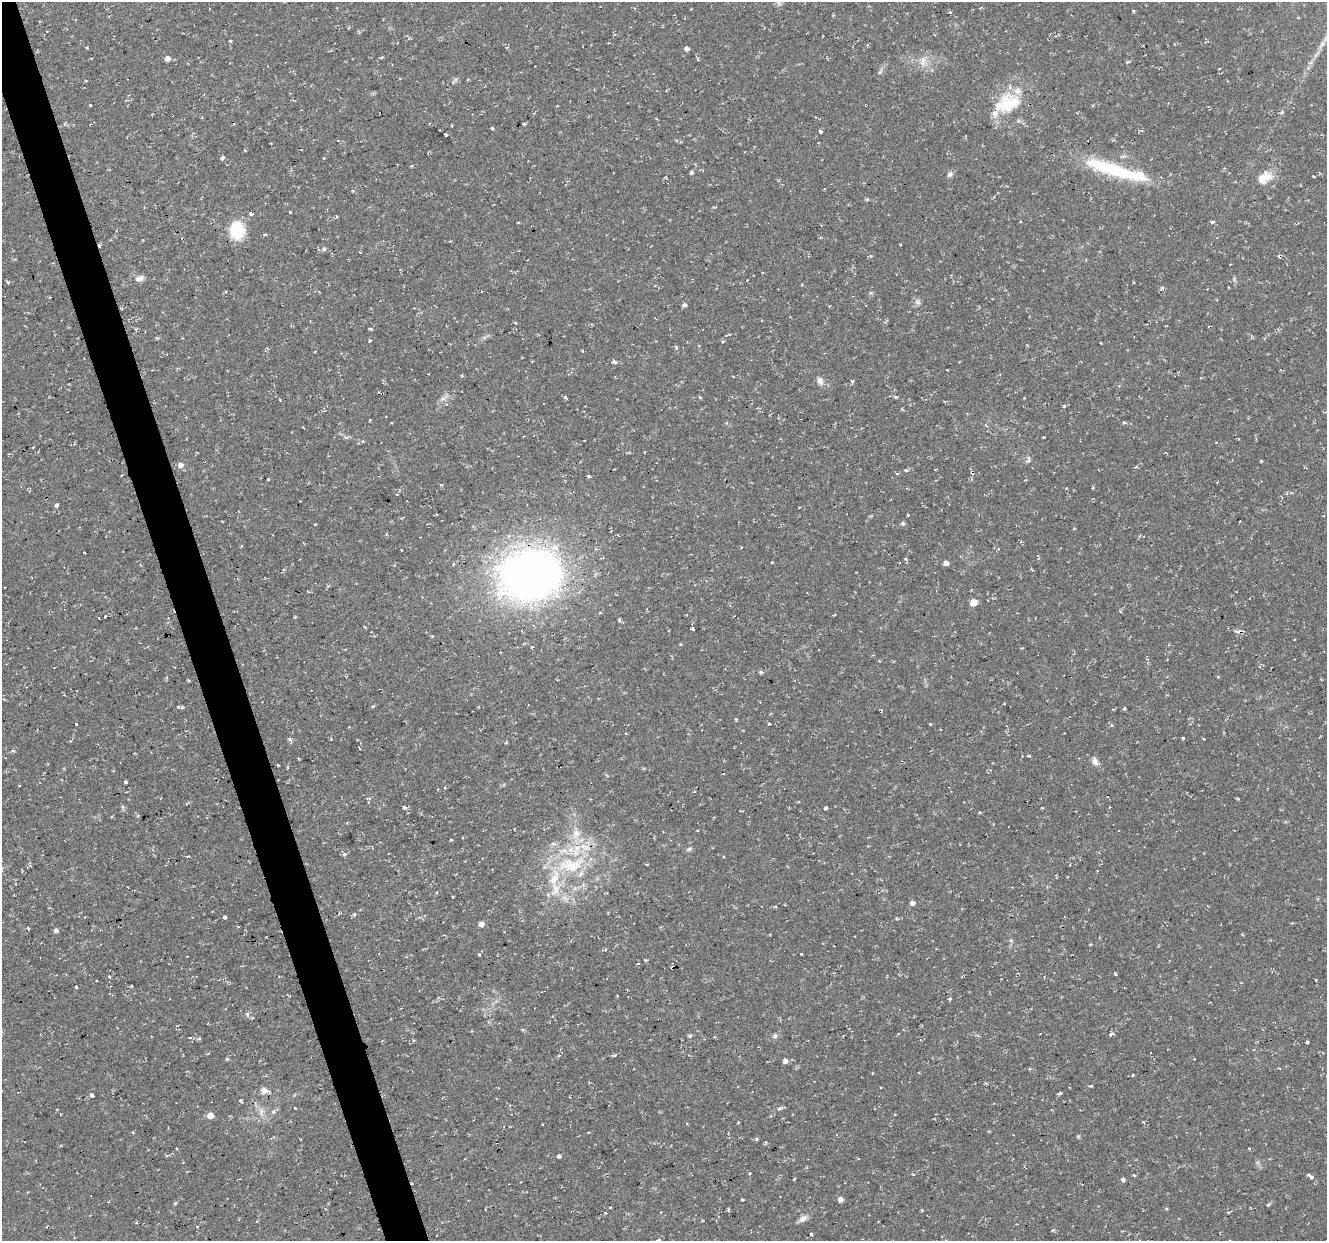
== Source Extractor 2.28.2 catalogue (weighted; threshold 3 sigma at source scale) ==
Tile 11 of 4 x 4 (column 3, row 3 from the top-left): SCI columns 2653-3977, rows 1346-2584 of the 5303 x 5123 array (HDU 1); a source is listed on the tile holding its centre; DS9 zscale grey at full resolution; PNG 1329 x 1243 px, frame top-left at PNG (2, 2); no overlay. Shown black and unused: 3% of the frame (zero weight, under 2 of 3 exposures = <1% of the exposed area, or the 3 px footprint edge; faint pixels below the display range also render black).
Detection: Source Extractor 2.28.2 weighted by HDU 2 'WHT'; one run over the whole footprint, this tile lists its part. Background 0.0251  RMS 0.0042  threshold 0.0187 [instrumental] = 3 sigma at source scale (4.5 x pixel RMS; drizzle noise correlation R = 1.50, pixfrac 1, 0.0396/0.0396 arcsec/px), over >= 5 px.
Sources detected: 232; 42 cosmic-ray / hot-pixel residue — not listed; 7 inside a brighter listed object's ellipse — not listed separately; the other 183 listed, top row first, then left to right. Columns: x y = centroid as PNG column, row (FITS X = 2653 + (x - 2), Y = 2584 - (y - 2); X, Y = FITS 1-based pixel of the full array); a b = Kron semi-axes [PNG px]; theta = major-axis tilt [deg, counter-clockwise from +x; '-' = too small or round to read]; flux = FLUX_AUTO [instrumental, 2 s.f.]
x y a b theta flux
823 36 3 2 - 0.5
230 41 3 3 - 3.3
87 48 3 2 - 0.69
686 49 4 4 - 1.4
167 59 5 4 - 2.5
923 61 14 6 84 2.6
1128 62 5 3 - 0.45
1220 68 3 3 - 0.41
880 72 6 4 19 0.57
86 80 3 3 - 0.4
1009 104 30 25 37 19
1282 112 6 4 32 0.57
524 124 3 3 - 0.67
91 125 3 3 - 1
493 128 4 3 - 1.9
820 131 4 3 - 2.1
445 134 3 3 - 1.3
223 158 4 4 - 1.1
1112 169 74 13 -17 31
691 173 4 3 - 4.4
950 174 8 6 51 1.2
1313 176 3 2 - 0.71
1264 177 21 13 26 6
824 189 2 2 - 0.28
867 199 5 4 - 0.5
290 212 3 2 - 1.3
251 213 4 3 - 4.1
336 217 4 2 - 0.44
1212 222 5 4 - 0.72
519 223 3 3 - 1.5
237 230 17 14 -90 17
324 249 5 5 - 0.84
139 278 12 7 19 2.1
8 283 4 3 - 0.41
918 302 8 6 -78 1.2
684 305 5 4 - 1.1
829 306 3 2 - 0.29
515 323 4 3 - 0.38
370 329 5 2 - 0.5
727 335 5 2 - 1.2
370 341 4 4 - 0.6
723 341 4 3 - 0.38
677 348 5 3 - 0.76
582 350 5 3 - 0.35
614 362 8 4 -38 1
947 370 3 2 - 0.33
462 376 3 3 - 0.81
820 381 11 7 -62 1.9
565 397 3 3 - 1.7
895 397 3 3 - 4.5
443 398 7 4 19 1
280 400 3 3 - 1.3
1064 406 4 3 - 0.92
369 420 3 2 - 0.36
1124 423 3 3 - 2
1044 437 4 3 - 1.1
363 441 3 3 - 1.3
1216 442 3 2 - 0.26
1028 459 11 4 82 1
1261 461 4 3 - 0.37
180 465 7 6 - 1.9
905 470 5 3 - 0.52
935 470 3 2 - 0.35
897 474 3 3 - 1.1
588 476 3 3 - 1.2
268 479 4 3 - 1.5
441 485 4 3 - 1.4
56 505 4 3 - 3
903 523 5 5 - 0.88
428 524 3 2 - 0.3
386 534 4 3 - 0.43
241 546 3 2 - 0.45
998 549 4 4 - 0.52
401 550 3 2 - 0.67
84 553 3 3 - 0.97
772 562 3 3 - 0.53
946 563 4 4 - 2.2
1032 570 5 2 - 0.52
531 574 60 47 13 230
309 592 3 3 - 0.48
974 602 5 5 - 6.3
295 617 3 3 - 0.5
99 618 3 2 - 0.5
619 620 4 3 - 1.2
692 629 3 3 - 4.2
761 672 5 4 - 0.7
346 676 3 3 - 0.39
1004 704 3 2 - 0.29
373 706 5 4 - 0.41
182 707 5 4 - 0.69
1124 708 3 3 - 1.1
736 719 4 4 - 0.55
769 724 3 3 - 1.8
930 724 3 3 - 1.1
1112 725 4 3 - 0.88
1183 738 3 3 - 0.56
289 739 3 3 - 1.7
331 739 2 2 - 0.36
1203 739 3 3 - 0.68
506 743 5 3 - 0.41
1028 755 3 3 - 0.5
1095 761 10 7 -67 2
125 782 3 3 - 4.3
19 785 3 2 - 0.45
445 787 4 3 - 0.42
369 799 5 4 - 0.91
826 808 4 3 - 5.9
740 811 3 2 - 0.37
979 813 3 3 - 1.5
576 834 14 10 74 4.7
462 837 3 2 - 0.37
554 844 11 4 -18 1.2
372 847 3 2 - 0.49
689 849 7 5 15 0.88
344 854 7 4 20 0.72
188 856 4 3 - 2.7
647 864 4 2 - 0.51
570 865 40 20 -6 24
555 889 20 13 88 7.5
912 903 5 4 - 1.6
775 907 4 3 - 0.46
354 914 6 4 19 0.51
225 917 4 3 - 4.5
897 918 5 3 - 0.45
481 924 5 5 - 2
56 930 5 5 - 1.1
605 950 4 3 - 0.66
479 954 4 3 - 1.4
801 954 3 3 - 1.1
638 964 3 3 - 1
1116 974 4 3 - 1.3
279 976 3 3 - 0.41
109 977 3 3 - 1.7
96 981 3 2 - 0.66
1241 982 3 3 - 0.36
131 986 3 3 - 1.2
76 987 4 3 - 2.2
950 999 4 3 - 0.73
247 1014 5 4 - 1.6
1112 1034 10 4 -1 0.78
690 1036 6 4 22 0.6
775 1036 7 5 2 0.93
190 1038 4 3 - 1.7
199 1038 5 4 - 0.66
920 1039 3 2 - 0.48
1307 1042 3 3 - 4.1
615 1055 5 3 - 0.49
227 1059 5 4 - 0.52
1194 1059 3 3 - 0.58
785 1061 5 5 - 1.6
1133 1075 3 3 - 1.1
1091 1086 5 3 - 0.87
264 1090 11 8 -14 2.5
1059 1093 4 3 - 1.3
92 1096 5 3 - 7.1
240 1100 4 3 - 0.86
295 1108 3 3 - 1.5
779 1108 4 4 - 1.3
57 1109 3 3 - 0.54
261 1112 16 5 -80 2.2
273 1112 6 5 - 0.76
210 1115 5 5 - 4.2
1143 1122 4 3 - 0.44
542 1124 3 2 - 0.35
687 1124 3 2 - 0.6
559 1156 3 3 - 8.7
749 1173 3 3 - 1.7
1134 1175 3 3 - 5.4
1311 1177 4 3 - 4.5
794 1179 4 2 - 0.38
1123 1180 5 4 - 1.1
840 1199 5 5 - 1.9
742 1200 3 3 - 0.51
175 1203 6 3 44 0.48
1268 1205 5 3 - 0.41
610 1207 3 3 - 2.1
728 1209 4 3 - 0.57
1228 1212 4 3 - 0.42
605 1213 3 3 - 1.2
803 1219 11 7 28 2.1
1052 1230 4 3 - 1.1
811 1234 4 3 - 3.6
658 1240 5 3 - 2.6
Overlapping masked pixels (flux is a lower limit): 3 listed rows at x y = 91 125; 251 213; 531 574
Isophote crosses this tile's border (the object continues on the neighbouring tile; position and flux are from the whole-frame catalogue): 1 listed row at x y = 658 1240
Unlisted compact peaks at least as high as the median listed source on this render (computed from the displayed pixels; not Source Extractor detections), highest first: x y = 852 381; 1133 11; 1316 980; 1162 288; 950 12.